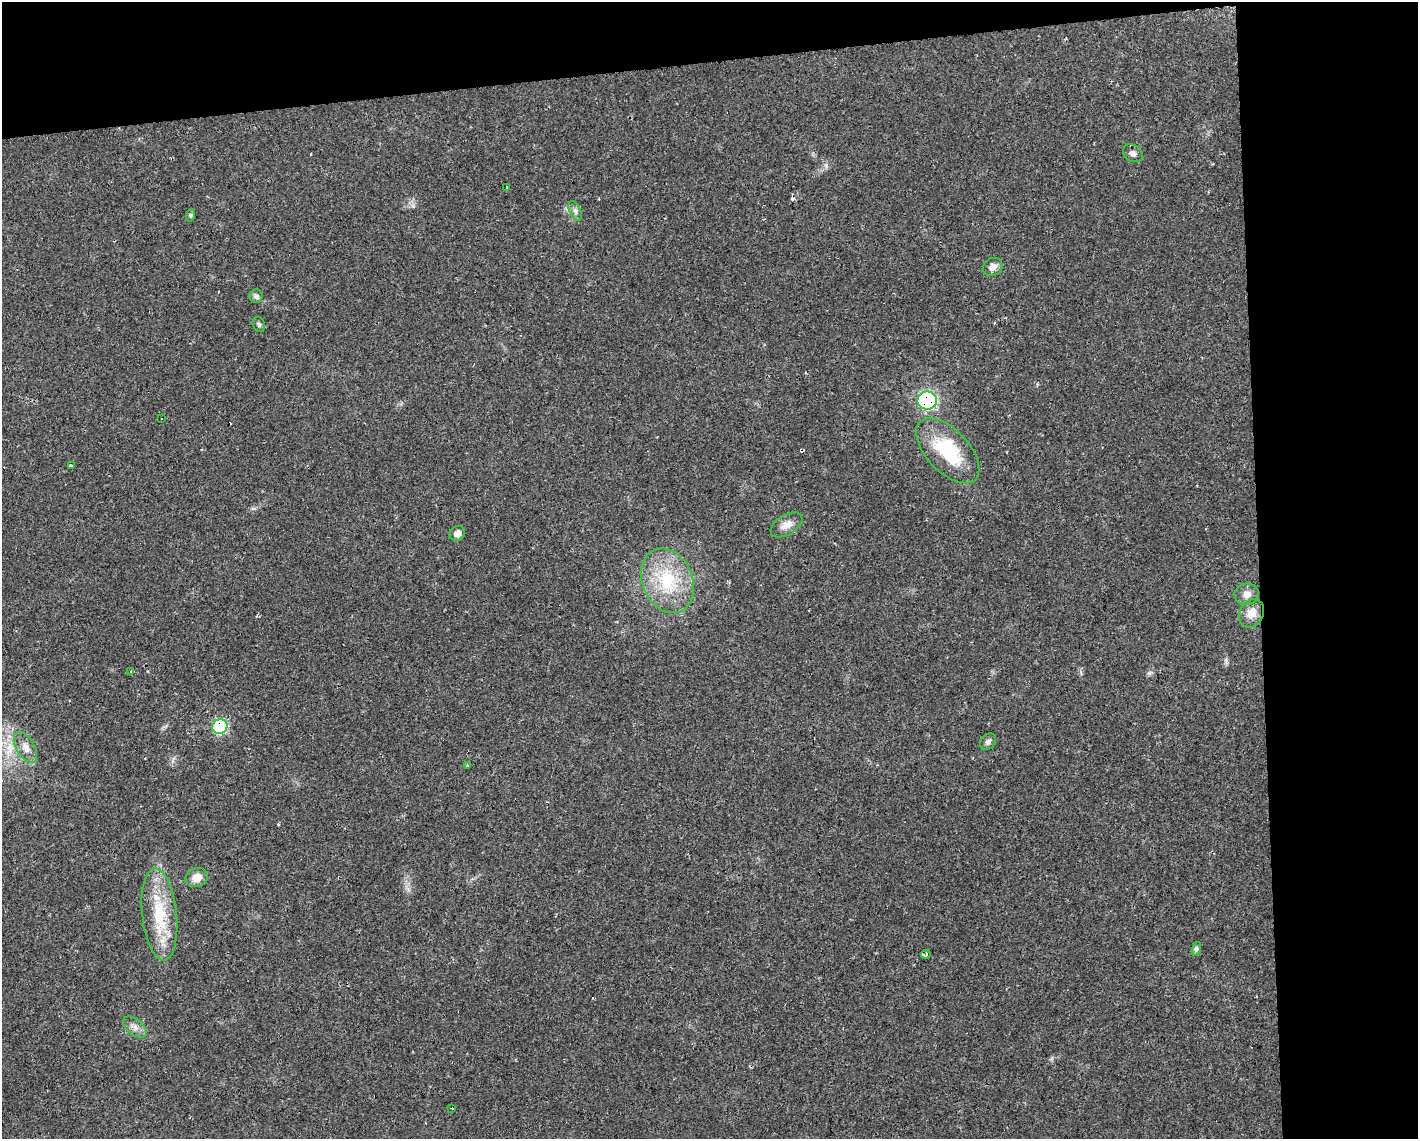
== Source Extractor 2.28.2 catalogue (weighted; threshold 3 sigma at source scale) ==
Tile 3 of 3 x 4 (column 3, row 1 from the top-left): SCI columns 2879-4294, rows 3412-4548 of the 4298 x 4548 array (HDU 1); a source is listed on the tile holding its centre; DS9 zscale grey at full resolution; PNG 1420 x 1141 px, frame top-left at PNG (2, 2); each listed source drawn as its Kron ellipse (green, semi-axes under 4 px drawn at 4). Shown black and unused: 17% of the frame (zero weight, under 2 of 3 exposures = <1% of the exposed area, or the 3 px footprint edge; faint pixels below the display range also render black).
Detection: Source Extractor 2.28.2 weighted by HDU 2 'WHT'; one run over the whole footprint, this tile lists its part. Background 0.0253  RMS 0.0033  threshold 0.0147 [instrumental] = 3 sigma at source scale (4.5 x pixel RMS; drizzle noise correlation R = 1.50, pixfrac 1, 0.0396/0.0396 arcsec/px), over >= 5 px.
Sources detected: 33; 6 cosmic-ray / hot-pixel residue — neither listed nor drawn; the other 27 listed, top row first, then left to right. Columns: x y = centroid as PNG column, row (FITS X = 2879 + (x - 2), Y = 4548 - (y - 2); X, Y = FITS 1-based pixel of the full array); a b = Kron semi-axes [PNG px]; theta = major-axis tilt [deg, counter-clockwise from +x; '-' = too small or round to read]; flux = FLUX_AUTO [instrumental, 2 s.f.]
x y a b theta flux
1133 153 11 8 -34 1.4
507 187 3 3 - 1.3
575 211 10 5 -65 1.1
191 215 6 4 71 0.51
993 267 10 8 30 1.8
256 296 6 6 - 0.87
259 324 8 6 -68 0.72
927 400 9 9 - 40
161 418 2 2 - 0.46
948 451 40 21 -47 20
71 466 4 3 - 4.9
787 525 17 10 32 2.9
457 533 8 7 - 1.7
667 581 33 25 -67 19
1247 594 12 10 7 2.5
1252 613 15 12 62 3.9
131 672 3 3 - 2.4
220 726 8 7 - 22
988 742 9 7 50 1.1
25 747 17 9 -59 2.8
467 765 4 3 - 0.32
197 878 11 9 19 3.2
159 914 46 17 -84 16
1196 949 7 4 72 0.63
926 954 4 3 - 8.8
135 1027 14 7 -39 2
452 1108 3 2 - 0.49
Overlapping masked pixels (flux is a lower limit): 2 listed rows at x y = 927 400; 220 726